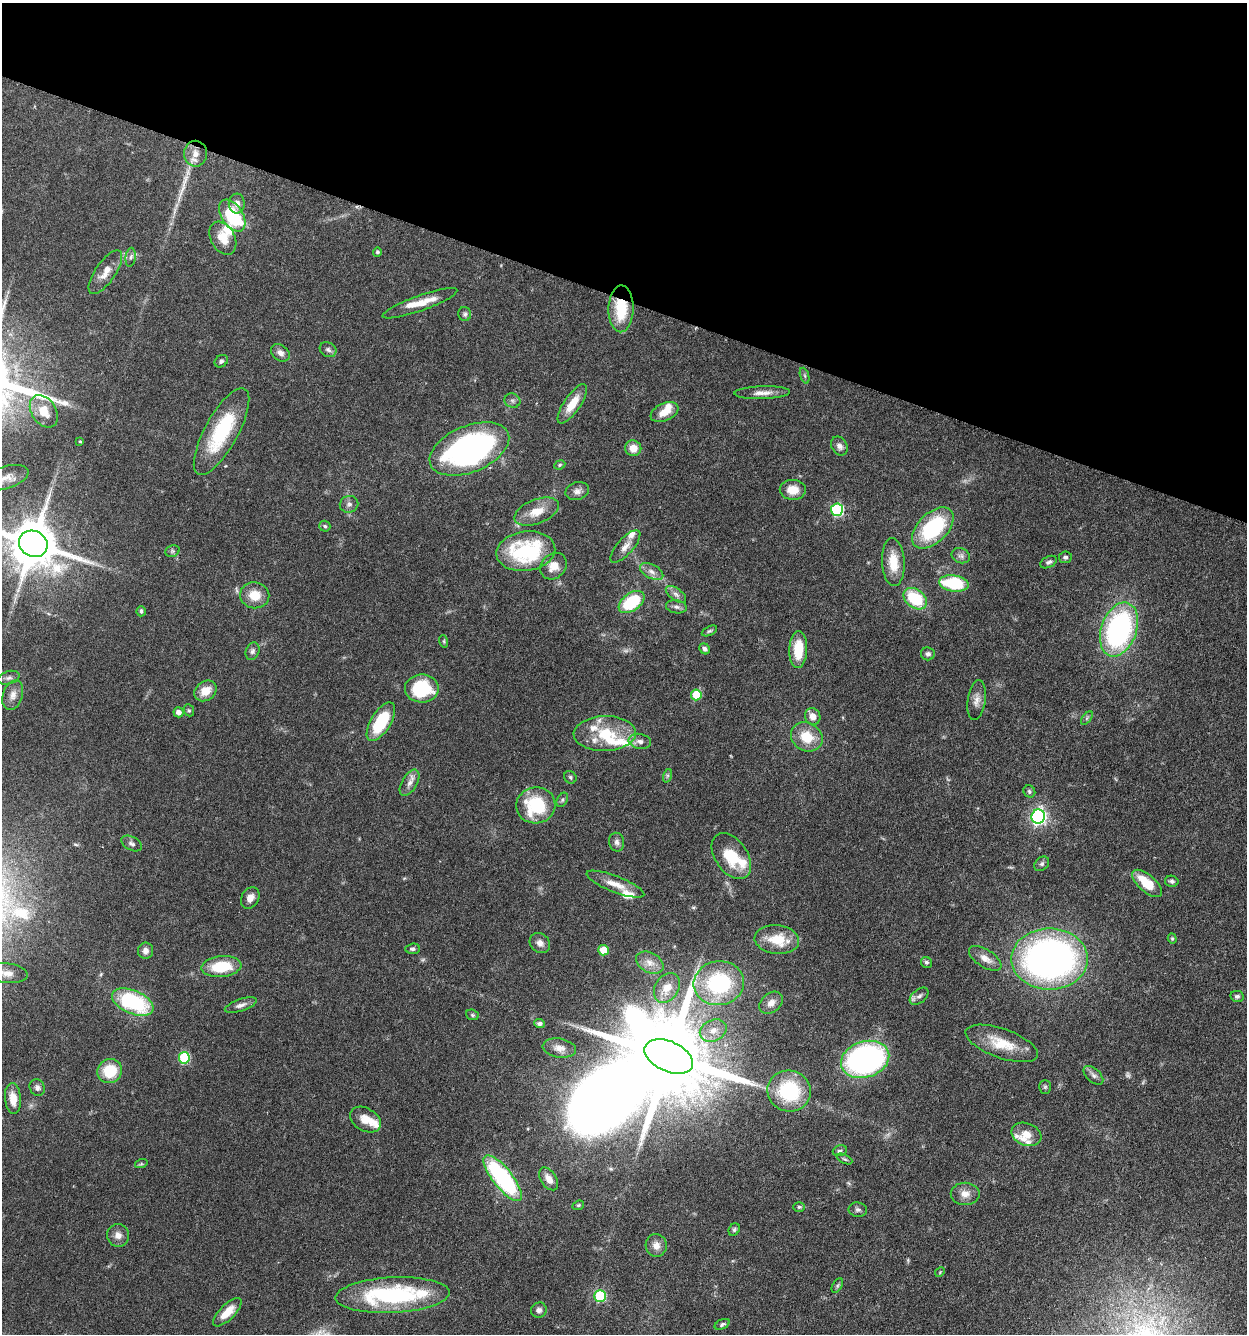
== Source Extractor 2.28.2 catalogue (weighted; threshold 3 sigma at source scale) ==
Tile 2 of 4 x 4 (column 2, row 1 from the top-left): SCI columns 1561-2805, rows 4028-5359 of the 5510 x 5381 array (HDU 1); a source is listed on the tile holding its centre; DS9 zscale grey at full resolution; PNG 1249 x 1336 px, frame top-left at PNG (2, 3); each listed source drawn as its Kron ellipse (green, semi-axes under 4 px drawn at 4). Shown black and unused: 22% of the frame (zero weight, under 3 of 6 exposures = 4% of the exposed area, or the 3 px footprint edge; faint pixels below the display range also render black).
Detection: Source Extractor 2.28.2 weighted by HDU 2 'WHT'; one run over the whole footprint, this tile lists its part. Background 0.0651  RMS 0.0032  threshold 0.0132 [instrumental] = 3 sigma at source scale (4.09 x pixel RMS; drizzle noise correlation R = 1.36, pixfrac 0.8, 0.05/0.05 arcsec/px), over >= 5 px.
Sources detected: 161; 2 too faint to see at this stretch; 1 inside a brighter object's white glare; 1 long thin detection or spike segment (spike, bleed or trail) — neither listed nor drawn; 17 inside a brighter listed object's ellipse — not listed separately; the other 140 listed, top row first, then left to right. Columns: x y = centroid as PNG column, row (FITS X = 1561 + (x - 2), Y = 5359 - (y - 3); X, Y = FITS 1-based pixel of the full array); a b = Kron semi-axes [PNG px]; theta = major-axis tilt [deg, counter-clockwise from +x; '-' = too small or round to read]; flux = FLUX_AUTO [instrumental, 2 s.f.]
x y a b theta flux
195 154 13 11 -88 2.6
237 203 10 8 -89 1.8
232 216 18 10 -57 19
223 238 17 12 -61 4.4
377 252 5 4 - 0.52
131 257 9 5 82 0.82
105 272 26 10 55 3.8
420 303 39 7 20 5.4
621 309 23 12 89 11
465 314 7 6 - 0.69
328 350 9 7 -29 0.95
280 353 10 7 -39 1.5
221 361 7 5 37 0.69
805 376 8 3 -71 0.56
762 393 28 6 2 2.6
512 401 8 7 - 0.83
572 404 23 8 56 5.6
44 411 18 12 -57 5.3
664 412 15 8 25 4
221 431 48 16 61 22
80 441 3 2 - 0.29
839 446 10 7 -57 1.4
633 448 8 8 - 3.4
469 449 42 23 22 74
560 465 6 4 23 0.47
6 478 23 11 17 3.8
793 490 13 10 -3 4.3
577 491 12 8 15 1.6
349 504 9 8 - 1.1
837 510 6 6 - 29
536 512 23 12 21 5.3
325 526 5 5 - 0.51
933 528 25 14 44 25
33 544 15 13 -29 1600
625 546 20 8 49 2.4
172 551 7 5 21 0.56
526 551 29 19 8 28
961 556 9 7 -23 1.1
1065 557 6 5 - 0.73
893 562 24 11 -87 6.5
1049 562 9 5 26 0.83
553 566 14 12 45 3.4
652 572 13 7 -29 1.7
954 583 15 8 -8 18
676 594 12 6 -37 1.2
255 595 14 13 - 5.1
915 599 13 9 -39 15
632 602 14 8 36 17
676 607 10 6 -9 1
141 611 5 4 - 0.61
1119 629 28 17 70 63
709 631 8 4 26 0.53
444 641 6 4 -72 0.35
705 649 6 5 - 0.82
798 650 18 9 88 8.4
252 651 9 6 66 0.92
928 654 7 6 - 0.89
9 678 11 6 17 0.99
422 688 17 14 -1 17
205 691 12 9 36 4.3
13 695 15 9 71 2.1
696 695 5 5 - 10
977 700 20 9 81 2.2
189 710 6 5 - 0.43
178 712 5 5 - 1.6
813 716 8 7 - 2.4
1087 718 8 4 54 0.55
381 722 22 10 59 15
605 734 31 17 2 11
807 737 16 14 -30 7.3
640 741 11 7 -11 1.5
667 776 7 4 72 0.56
570 777 6 5 - 0.52
410 783 14 7 59 1.9
1029 791 6 5 - 0.6
562 800 7 5 61 0.61
536 805 19 18 - 17
1038 817 7 6 - 84
617 842 9 7 -78 1.2
132 844 11 6 -28 0.97
731 856 25 16 -55 10
1042 864 8 6 44 0.71
1172 881 7 5 -13 0.76
1147 883 18 8 -41 7.9
615 884 31 8 -21 4.1
250 898 11 8 61 2
1172 939 5 4 - 0.39
777 940 22 14 -6 8.6
540 943 11 9 -44 1.8
413 949 7 5 4 0.75
604 950 5 5 - 6.6
146 951 8 7 - 1.5
985 958 18 9 -32 2.9
1050 959 38 30 0 140
926 962 6 5 - 0.59
650 963 15 10 -29 2.5
221 967 20 10 6 11
7 973 20 10 -6 3.1
719 983 25 22 8 29
667 988 16 11 58 3.7
919 996 11 6 39 1.2
1237 996 7 5 -11 0.64
133 1002 22 11 -23 28
771 1003 13 9 41 2
241 1005 17 6 19 1.4
472 1015 6 5 - 0.49
539 1024 5 4 - 0.87
713 1030 14 10 24 3.1
1002 1043 38 14 -20 8.9
559 1048 17 9 -8 2.2
669 1056 26 15 -24 5900
184 1058 6 5 - 21
865 1059 25 18 18 79
110 1071 13 11 34 10
1093 1075 12 6 -42 1.2
37 1087 8 7 - 0.97
1045 1087 7 6 - 0.57
789 1091 22 20 -18 22
13 1099 15 8 -85 3.8
365 1120 17 11 -30 3.8
1026 1134 15 11 -21 3.6
840 1151 7 5 16 0.69
845 1159 8 3 -26 0.46
141 1164 6 4 18 0.42
503 1178 28 10 -51 44
549 1179 12 7 -57 2.5
965 1194 14 11 0 2.7
578 1205 6 4 21 0.45
799 1207 6 5 - 0.48
858 1210 9 7 -9 0.88
734 1230 6 5 - 0.54
118 1235 11 11 - 2
656 1245 11 10 - 2.3
940 1272 5 4 - 0.36
837 1286 8 4 60 0.53
392 1295 57 17 3 39
600 1296 6 5 - 23
539 1310 8 7 - 1.2
227 1312 18 7 45 4.6
722 1324 8 5 26 0.63
Overlapping masked pixels (flux is a lower limit): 1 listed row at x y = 621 309
Isophote crosses this tile's border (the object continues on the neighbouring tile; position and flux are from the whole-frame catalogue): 3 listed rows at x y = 6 478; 33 544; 7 973
Unlisted compact peaks at least as high as the median listed source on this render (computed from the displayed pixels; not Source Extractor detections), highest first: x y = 66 403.